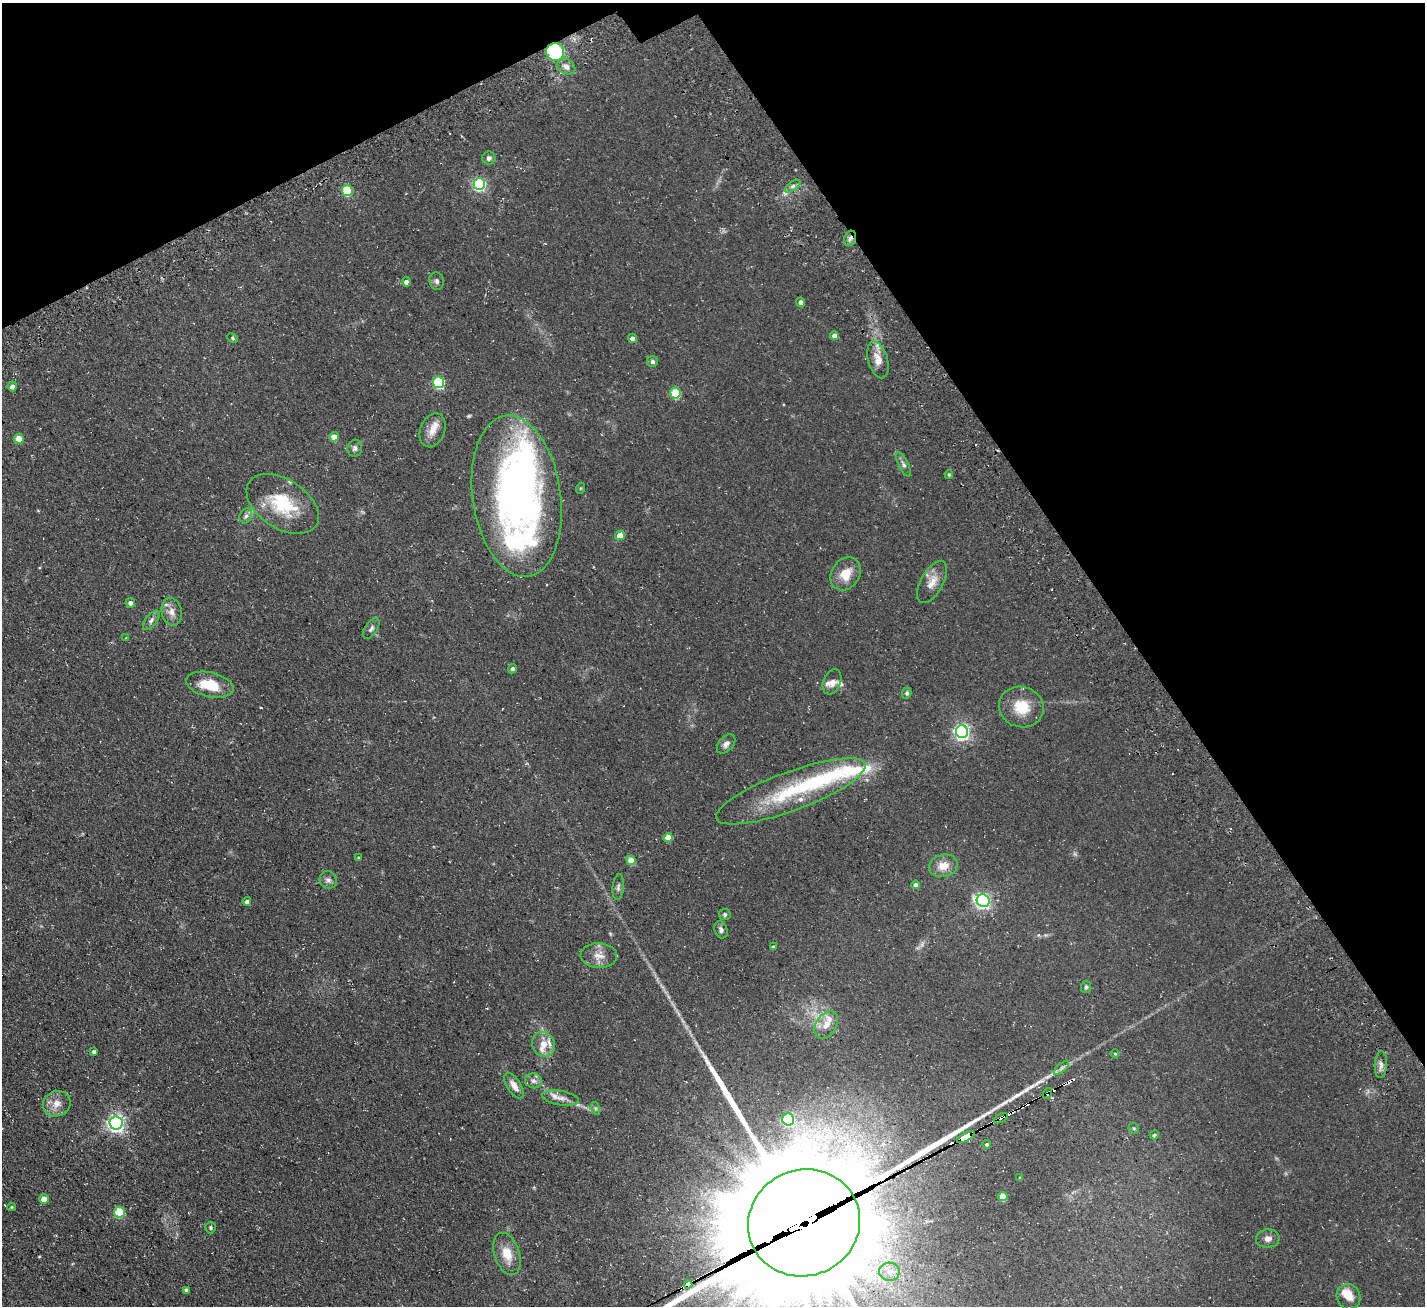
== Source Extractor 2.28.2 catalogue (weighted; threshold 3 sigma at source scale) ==
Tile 3 of 4 x 4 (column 3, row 1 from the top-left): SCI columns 3016-4438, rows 4248-5551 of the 6030 x 6023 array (HDU 1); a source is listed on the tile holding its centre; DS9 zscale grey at full resolution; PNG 1427 x 1308 px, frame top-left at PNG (2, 3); each listed source drawn as its Kron ellipse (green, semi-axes under 4 px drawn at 4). Shown black and unused: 27% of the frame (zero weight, under 3 of 4 exposures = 11% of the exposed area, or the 3 px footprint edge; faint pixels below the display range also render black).
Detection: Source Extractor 2.28.2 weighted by HDU 2 'WHT'; one run over the whole footprint, this tile lists its part. Background 0.0594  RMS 0.009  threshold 0.0403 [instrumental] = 3 sigma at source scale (4.5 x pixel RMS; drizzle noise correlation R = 1.50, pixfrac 1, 0.05/0.05 arcsec/px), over >= 5 px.
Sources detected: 118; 3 too faint to see at this stretch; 4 inside a brighter object's white glare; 5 cosmic-ray / hot-pixel residue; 2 long thin detections or spike segments (spike, bleed or trail) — neither listed nor drawn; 14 inside a brighter listed object's ellipse — not listed separately; the other 90 listed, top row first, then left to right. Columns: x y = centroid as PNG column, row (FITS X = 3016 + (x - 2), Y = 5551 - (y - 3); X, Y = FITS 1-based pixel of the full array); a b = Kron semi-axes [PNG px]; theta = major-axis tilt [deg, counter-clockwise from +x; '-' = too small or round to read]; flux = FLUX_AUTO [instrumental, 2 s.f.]
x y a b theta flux
555 52 9 9 - 60
566 67 10 7 -32 4.1
489 158 6 6 - 2.7
479 184 6 6 - 120
793 186 9 4 36 2.3
347 190 5 5 - 38
850 238 8 5 69 2.9
437 281 9 7 -74 2.4
406 282 4 4 - 3.6
801 302 5 4 - 3.3
834 336 4 4 - 4.9
233 338 6 4 -25 1.2
632 338 5 4 - 4.2
878 360 19 9 -74 9.9
652 362 5 5 - 2.1
438 382 6 5 - 88
12 386 5 4 - 3.7
675 393 5 5 - 43
433 430 17 12 69 9.1
334 437 4 4 - 10
19 439 5 5 - 17
355 448 8 7 - 2.6
904 465 13 5 -65 2.6
949 474 4 3 - 1.2
581 488 5 3 - 0.87
517 496 81 44 -82 340
283 504 40 24 -33 45
246 516 8 6 66 2.7
620 535 5 5 - 12
846 574 17 14 56 14
932 582 23 11 61 10
130 603 5 4 - 3.6
172 612 14 10 -77 6.7
151 620 11 5 52 3.1
371 629 12 6 56 2.6
126 638 4 3 - 0.93
512 669 5 4 - 1.8
832 682 13 8 68 4.6
210 685 24 12 -12 22
907 693 6 5 - 1.4
1021 707 22 20 -18 22
962 732 6 6 - 260
726 744 11 7 48 3.6
791 791 79 19 20 72
668 837 4 4 - 12
359 858 4 3 - 0.89
631 860 5 4 - 20
943 866 14 11 14 10
328 880 9 8 - 3
915 885 4 4 - 4.1
618 887 13 5 83 2.6
247 901 4 4 - 3
983 901 7 6 - 210
725 914 6 5 - 1.7
721 930 9 6 -70 2.9
773 947 4 3 - 1.8
599 956 18 12 -3 9.2
1086 987 6 5 - 1.5
826 1025 15 10 58 8.4
544 1044 12 11 - 8.4
94 1052 4 4 - 2.7
1115 1054 5 3 - 0.86
1381 1065 13 6 86 4
1061 1068 9 4 42 2.3
533 1081 8 7 - 3.2
514 1086 15 7 -57 6.4
1047 1093 6 3 55 2.1
561 1098 18 7 -10 6.2
57 1104 14 12 27 8.4
595 1108 6 4 -72 1.4
1001 1118 7 3 29 3.3
788 1119 6 6 - 110
116 1123 6 6 - 320
1134 1128 6 5 - 1
1154 1135 5 4 - 1.2
966 1137 10 4 29 3000
987 1144 4 4 - 1.6
1020 1178 3 3 - 1.5
1003 1196 5 4 - 19
44 1199 5 4 - 10
12 1207 4 4 - 0.96
119 1212 5 5 - 42
804 1223 56 53 24 58000
211 1227 6 5 - 1.5
1268 1239 12 9 4 4.7
507 1254 22 12 -71 14
889 1272 10 9 - 7.3
688 1284 4 3 - 960
186 1290 4 4 - 2.6
1349 1297 13 11 -62 9.1
Overlapping masked pixels (flux is a lower limit): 7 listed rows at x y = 555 52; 850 238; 1047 1093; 1001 1118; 966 1137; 804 1223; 688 1284
Isophote crosses this tile's border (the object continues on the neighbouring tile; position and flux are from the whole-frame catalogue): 1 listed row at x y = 804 1223